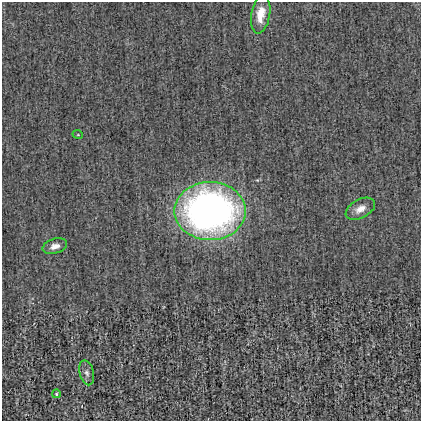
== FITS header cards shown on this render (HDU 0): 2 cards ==
NAXIS1  =                  419
NAXIS2  =                  419

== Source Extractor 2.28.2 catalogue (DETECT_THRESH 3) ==
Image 419 x 419 px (HDU 0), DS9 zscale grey, 1 PNG px = 1 image px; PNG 423 x 423 px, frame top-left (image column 1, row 419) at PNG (2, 2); each listed source drawn as its Kron ellipse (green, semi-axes under 4 px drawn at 4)
Background -6.01e-04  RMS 0.018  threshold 0.0547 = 3 sigma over >= 5 px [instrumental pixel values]
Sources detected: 7; all 7 listed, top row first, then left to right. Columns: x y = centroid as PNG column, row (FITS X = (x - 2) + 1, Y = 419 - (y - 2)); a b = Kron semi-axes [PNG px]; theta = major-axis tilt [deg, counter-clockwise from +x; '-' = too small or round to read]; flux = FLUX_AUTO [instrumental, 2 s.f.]
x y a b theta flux
261 14 19 9 81 21
78 135 5 3 - 1.2
360 209 16 9 28 13
210 211 35 29 0 650
55 246 12 7 17 8.9
87 373 12 7 -76 5.3
56 394 4 3 - 1.6